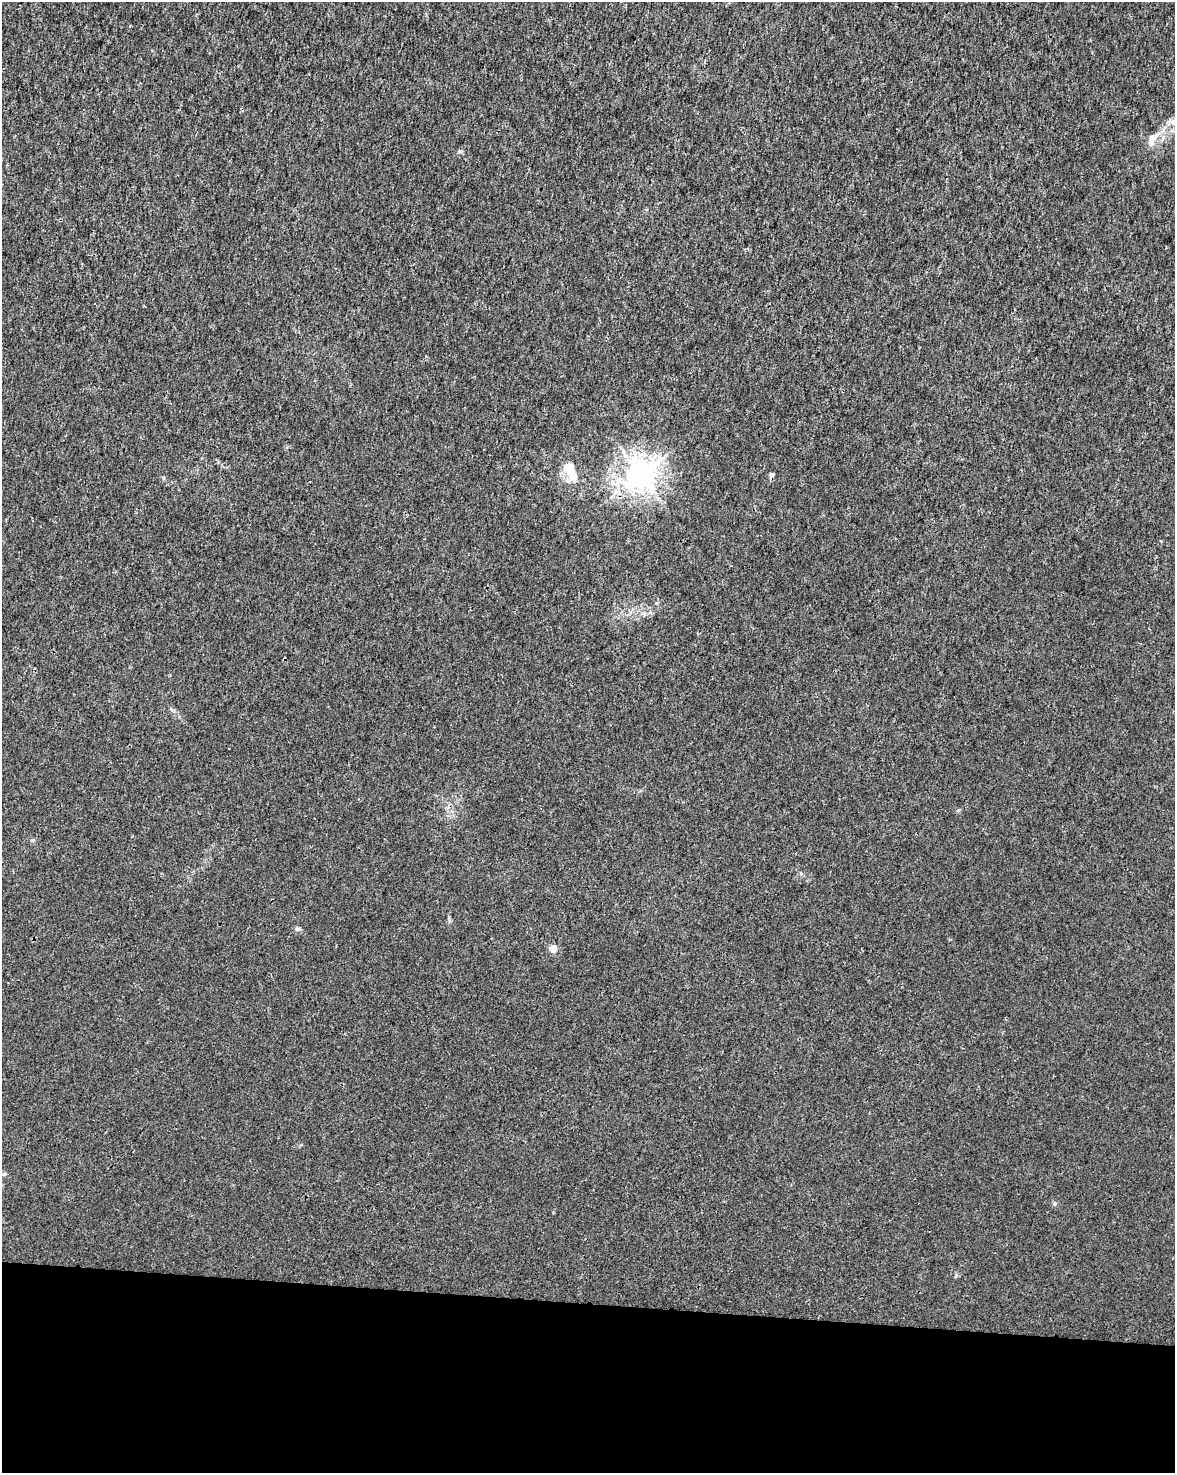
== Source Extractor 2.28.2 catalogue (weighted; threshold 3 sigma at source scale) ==
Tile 10 of 4 x 3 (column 2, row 3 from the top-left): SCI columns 1182-2354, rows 284-1754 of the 4701 x 4924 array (HDU 1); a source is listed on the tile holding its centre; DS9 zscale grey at full resolution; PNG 1177 x 1475 px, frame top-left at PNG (2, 2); no overlay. Shown black and unused: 11% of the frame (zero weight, under 3 of 4 exposures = <1% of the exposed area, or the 3 px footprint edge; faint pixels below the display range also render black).
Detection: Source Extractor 2.28.2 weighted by HDU 2 'WHT'; one run over the whole footprint, this tile lists its part. Background 0.00157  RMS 0.0023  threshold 0.0101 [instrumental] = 3 sigma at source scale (4.5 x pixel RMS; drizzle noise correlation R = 1.50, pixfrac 1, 0.0396/0.0396 arcsec/px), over >= 5 px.
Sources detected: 8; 1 cosmic-ray / hot-pixel residue — not listed; the other 7 listed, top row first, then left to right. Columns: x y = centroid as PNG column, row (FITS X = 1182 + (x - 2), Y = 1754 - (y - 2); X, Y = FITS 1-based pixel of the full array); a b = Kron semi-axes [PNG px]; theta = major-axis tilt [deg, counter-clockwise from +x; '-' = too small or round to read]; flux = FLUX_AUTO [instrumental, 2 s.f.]
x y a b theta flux
1174 121 18 10 36 2.7
1152 139 15 9 68 2
571 471 28 13 -69 5.5
640 475 10 8 34 250
297 929 7 6 - 0.52
553 949 5 5 - 3.3
4 1174 6 5 - 0.4
Isophote crosses this tile's border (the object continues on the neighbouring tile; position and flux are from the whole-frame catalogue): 1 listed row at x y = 1174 121